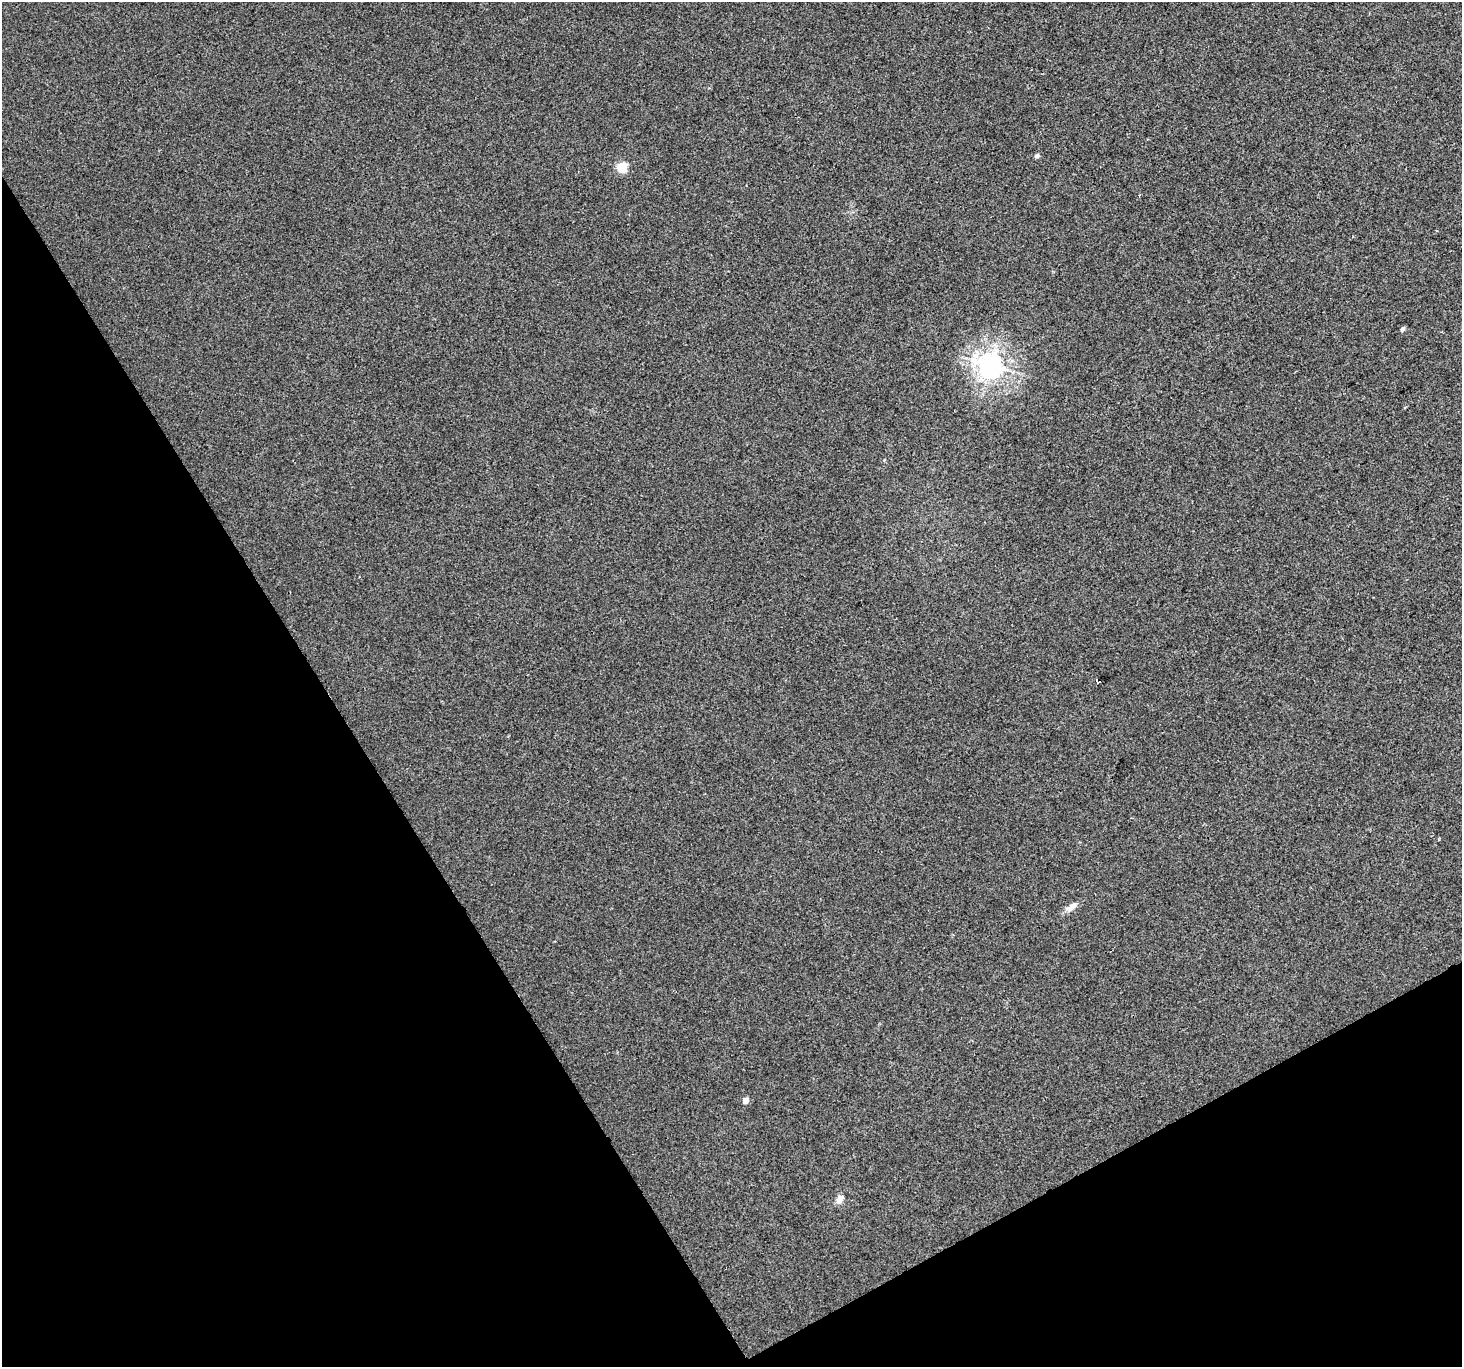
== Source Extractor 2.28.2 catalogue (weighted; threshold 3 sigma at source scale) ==
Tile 14 of 4 x 4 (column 2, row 4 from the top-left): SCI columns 1461-2920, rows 111-1475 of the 5842 x 5741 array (HDU 1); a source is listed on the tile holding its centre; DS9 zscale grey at full resolution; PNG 1464 x 1369 px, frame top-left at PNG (2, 2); no overlay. Shown black and unused: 30% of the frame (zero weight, under 2 of 3 exposures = <1% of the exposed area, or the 3 px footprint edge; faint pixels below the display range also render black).
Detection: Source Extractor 2.28.2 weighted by HDU 2 'WHT'; one run over the whole footprint, this tile lists its part. Background 0.00199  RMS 0.0047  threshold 0.0214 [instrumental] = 3 sigma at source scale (4.5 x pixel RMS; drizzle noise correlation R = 1.50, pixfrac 1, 0.0396/0.0396 arcsec/px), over >= 5 px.
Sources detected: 10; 1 cosmic-ray / hot-pixel residue — not listed; the other 9 listed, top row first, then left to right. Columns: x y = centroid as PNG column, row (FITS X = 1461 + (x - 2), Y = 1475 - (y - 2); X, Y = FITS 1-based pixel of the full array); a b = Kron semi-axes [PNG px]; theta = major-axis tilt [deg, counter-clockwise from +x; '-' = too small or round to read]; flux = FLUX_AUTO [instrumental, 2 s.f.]
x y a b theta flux
1037 156 5 4 - 1.4
622 167 5 5 - 32
1139 195 4 2 - 0.36
1402 329 5 4 - 1.5
990 365 8 8 - 420
1097 681 5 3 - 4.1
1072 906 15 7 47 3.2
745 1100 5 5 - 3.9
840 1199 10 7 66 3.2